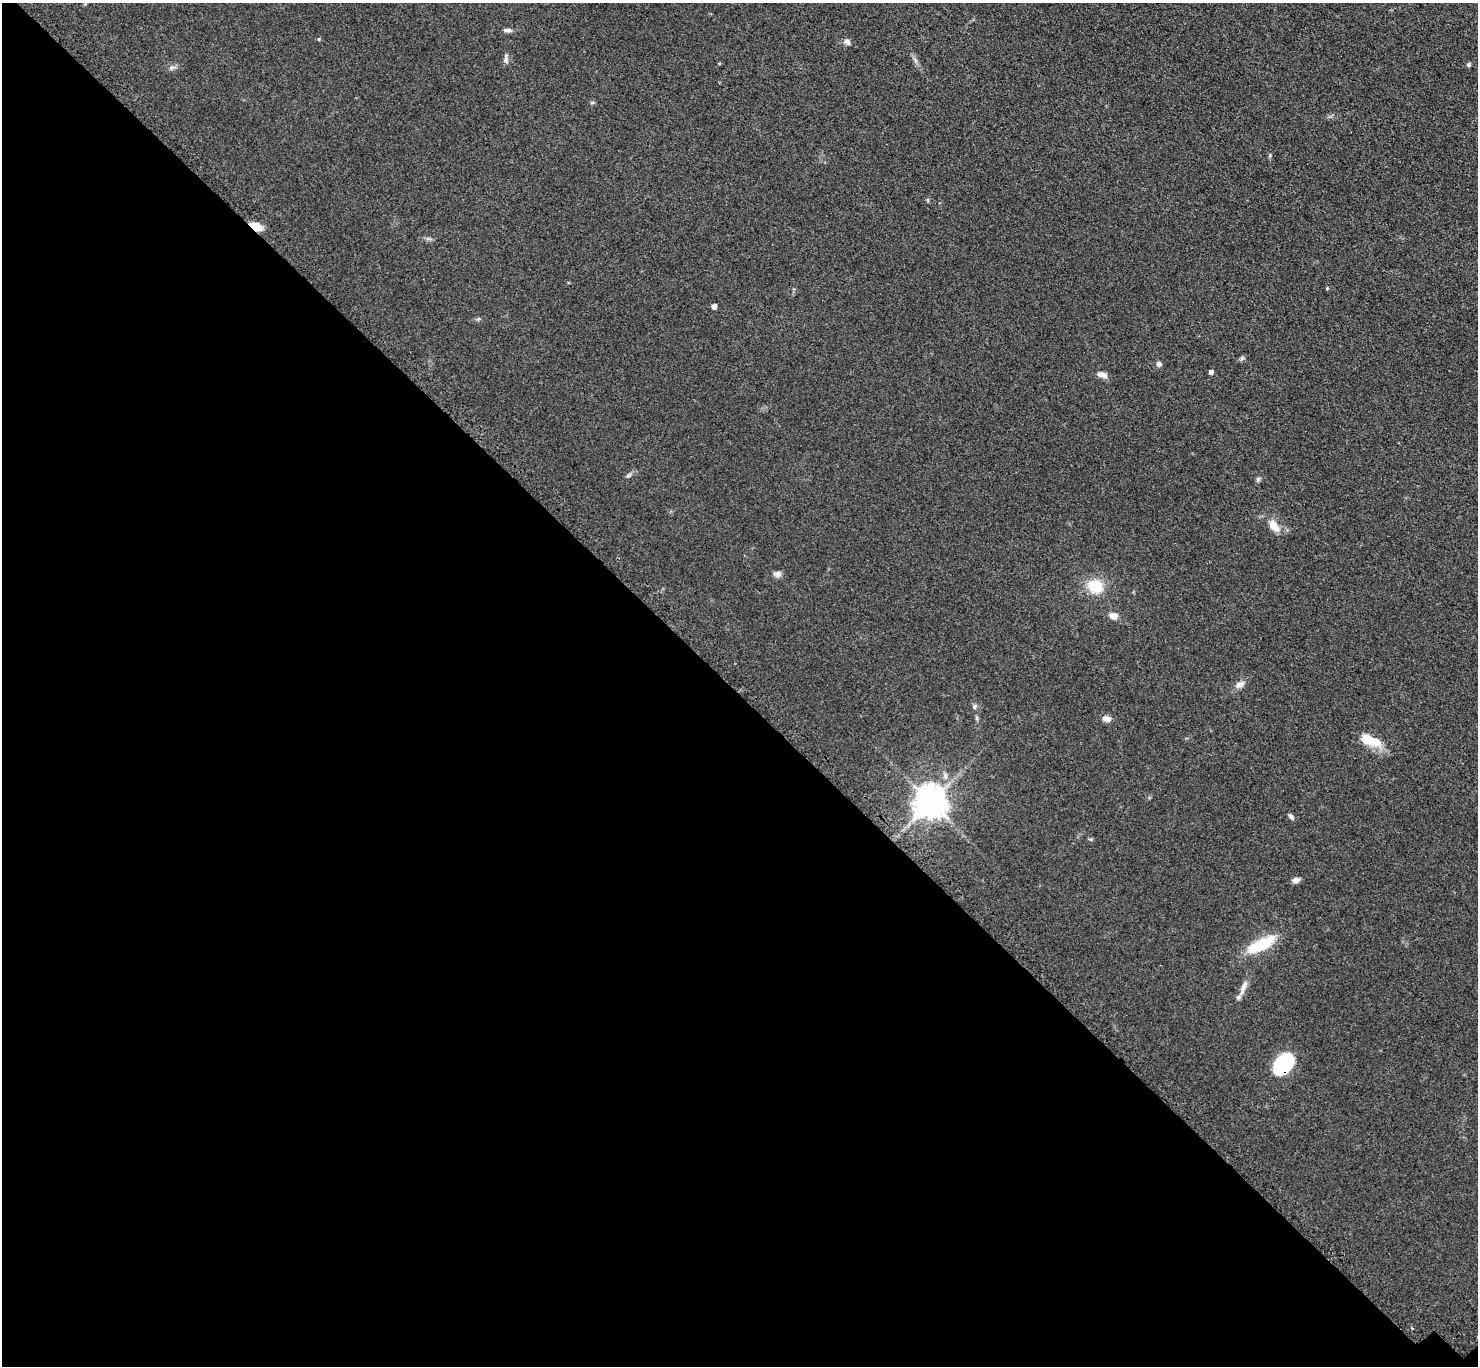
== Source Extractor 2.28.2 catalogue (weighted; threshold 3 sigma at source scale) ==
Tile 14 of 4 x 4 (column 2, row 4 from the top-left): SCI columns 1587-3062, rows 263-1626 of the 6123 x 6123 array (HDU 1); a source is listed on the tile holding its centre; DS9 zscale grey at full resolution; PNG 1480 x 1368 px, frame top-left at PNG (2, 3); no overlay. Shown black and unused: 49% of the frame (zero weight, under 3 of 4 exposures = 8% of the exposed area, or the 3 px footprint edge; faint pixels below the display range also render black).
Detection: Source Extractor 2.28.2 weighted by HDU 2 'WHT'; one run over the whole footprint, this tile lists its part. Background 0.122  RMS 0.0078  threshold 0.0352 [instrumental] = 3 sigma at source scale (4.5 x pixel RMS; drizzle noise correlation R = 1.50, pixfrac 1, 0.05/0.05 arcsec/px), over >= 5 px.
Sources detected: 33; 2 inside a brighter listed object's ellipse — not listed separately; the other 31 listed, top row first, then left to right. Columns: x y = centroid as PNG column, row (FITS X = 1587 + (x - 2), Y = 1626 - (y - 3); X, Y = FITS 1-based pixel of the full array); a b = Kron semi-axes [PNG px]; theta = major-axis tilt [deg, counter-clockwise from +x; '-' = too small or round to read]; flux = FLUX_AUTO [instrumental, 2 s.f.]
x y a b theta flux
508 30 12 5 -4 2.6
319 39 4 4 - 0.97
847 42 9 6 -34 2.6
506 59 11 6 87 2.5
915 60 7 4 -72 1.7
1468 65 5 5 - 1.5
171 68 8 5 31 1.9
592 103 6 3 20 0.98
255 226 14 7 -27 12
1327 288 4 4 - 0.66
714 306 4 4 - 5.2
1242 358 7 4 71 1.3
1159 364 6 6 - 2.3
1211 372 4 4 - 3
1104 376 8 7 - 3.1
1258 479 7 5 74 1.5
1273 525 12 8 -50 9.9
777 574 10 7 -11 2.9
1095 586 15 13 -21 23
1113 616 11 8 -11 4.7
1240 684 13 8 27 4.2
974 706 7 6 - 1.7
977 718 6 4 -71 1.1
1107 719 10 7 -12 4.6
1370 740 27 12 -20 16
930 802 9 9 - 1400
1291 817 8 5 -47 1.8
1296 880 9 6 13 3.5
1261 945 33 11 26 33
1243 987 23 6 69 5.3
1283 1064 22 15 46 51
Overlapping masked pixels (flux is a lower limit): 2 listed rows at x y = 255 226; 1283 1064